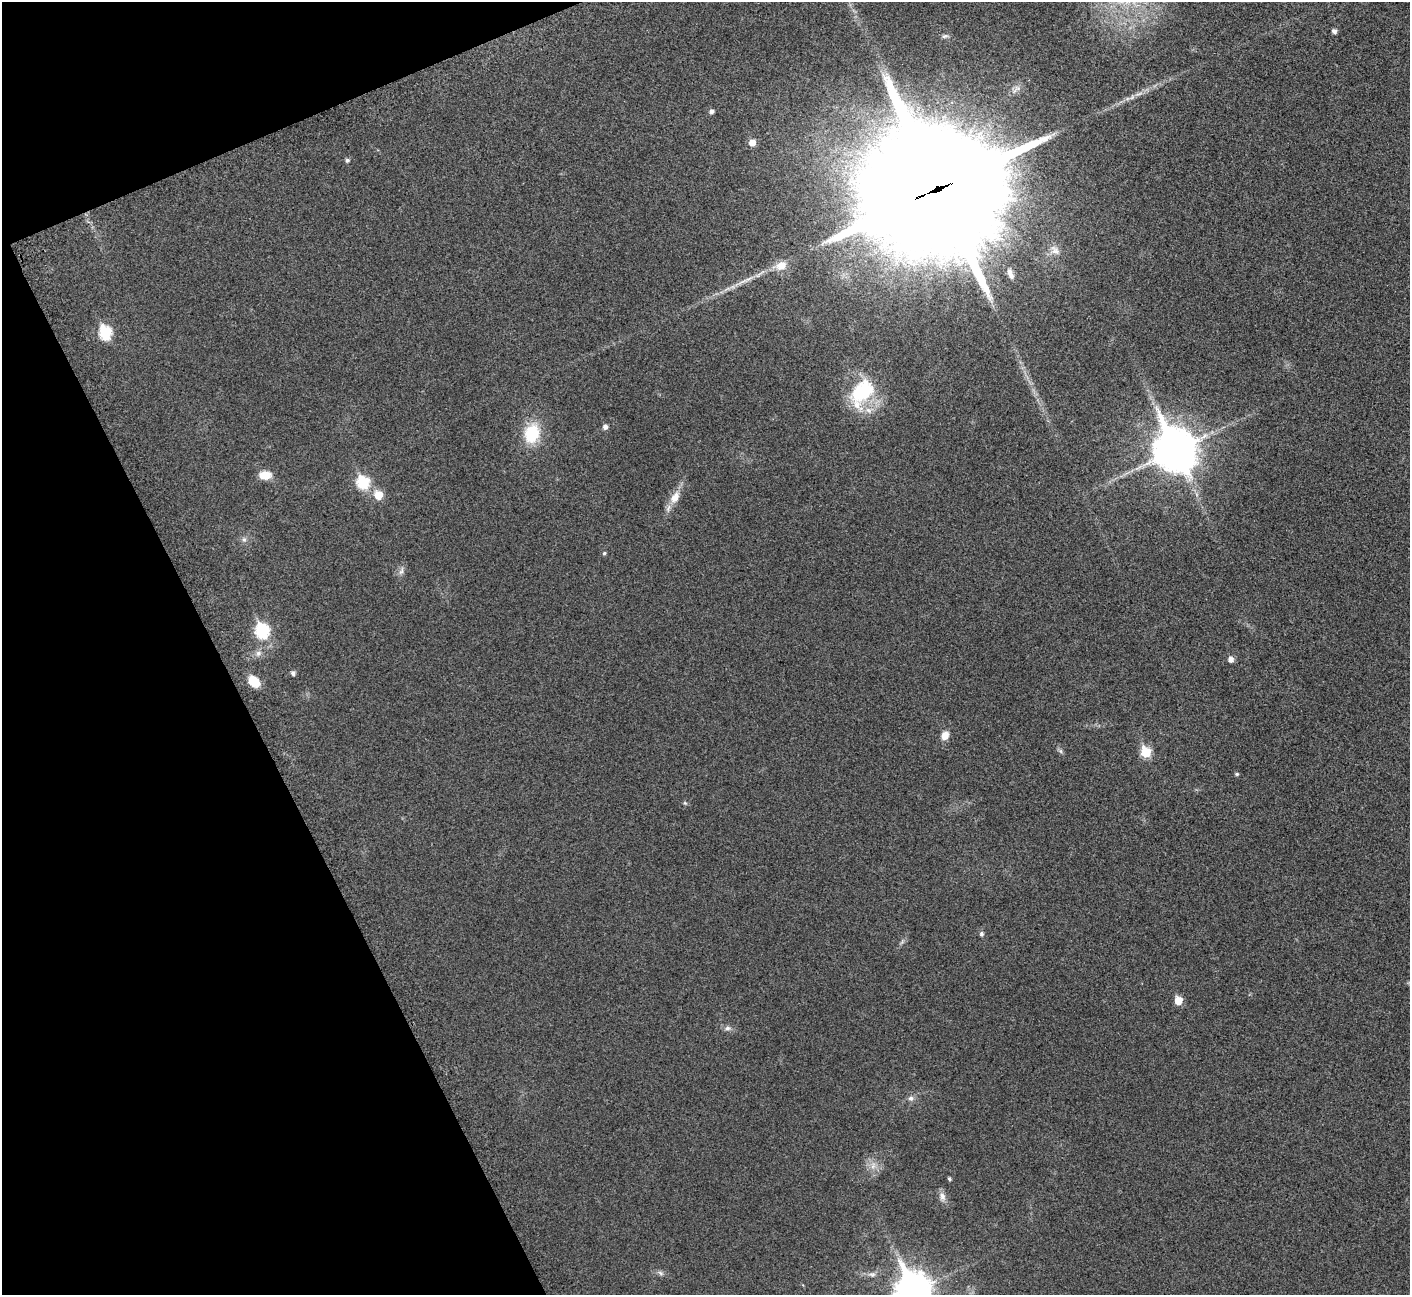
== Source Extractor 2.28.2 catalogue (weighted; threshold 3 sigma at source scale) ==
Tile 5 of 4 x 4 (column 1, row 2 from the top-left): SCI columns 92-1499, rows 2834-4126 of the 5816 x 5795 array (HDU 1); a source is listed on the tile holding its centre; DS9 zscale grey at full resolution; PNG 1412 x 1297 px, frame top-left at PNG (2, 2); no overlay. Shown black and unused: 20% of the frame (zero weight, under 3 of 5 exposures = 5% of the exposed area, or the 3 px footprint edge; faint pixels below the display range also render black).
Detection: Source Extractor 2.28.2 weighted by HDU 2 'WHT'; one run over the whole footprint, this tile lists its part. Background 0.0258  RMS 0.006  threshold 0.0271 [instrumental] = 3 sigma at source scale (4.5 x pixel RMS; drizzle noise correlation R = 1.50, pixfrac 1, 0.05/0.05 arcsec/px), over >= 5 px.
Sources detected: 47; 1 too faint to see at this stretch — not listed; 3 inside a brighter listed object's ellipse — not listed separately; the other 43 listed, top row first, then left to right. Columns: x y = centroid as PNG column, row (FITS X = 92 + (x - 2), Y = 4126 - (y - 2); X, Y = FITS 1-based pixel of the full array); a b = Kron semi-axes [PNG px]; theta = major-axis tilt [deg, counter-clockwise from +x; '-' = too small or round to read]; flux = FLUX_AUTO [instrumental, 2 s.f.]
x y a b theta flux
1334 31 4 4 - 2.3
945 36 10 5 6 1.5
1139 94 10 3 21 1.7
711 111 5 5 - 2
752 142 6 6 - 5.5
347 160 6 5 - 1.3
937 188 43 40 -2 25000
1055 250 15 11 -39 4.7
781 266 15 11 17 7.5
1010 274 16 7 -69 4.1
743 281 24 4 26 5.3
105 333 8 6 -79 52
862 391 38 26 48 37
605 427 6 6 - 2.1
532 433 21 16 75 24
1175 450 16 13 -63 1600
265 475 13 9 0 8
363 483 7 6 - 47
378 495 6 6 - 13
675 497 18 10 60 7.5
244 540 7 6 - 1.6
604 553 4 4 - 0.88
401 571 11 5 65 2.1
262 631 8 7 - 66
258 653 9 8 - 2.6
1231 659 5 5 - 3.4
293 673 5 5 - 1.8
254 682 10 7 -48 15
945 735 9 7 66 5.4
1060 751 6 6 - 1.2
1146 752 6 6 - 28
1237 774 5 4 - 0.94
685 803 6 5 - 0.82
981 934 7 6 - 1.2
1178 1001 6 5 - 11
728 1028 10 7 5 2.1
911 1098 9 7 -2 2.1
873 1166 13 7 84 3.8
949 1179 5 4 - 0.88
942 1196 13 8 -75 3.3
660 1273 9 6 -28 1.6
872 1274 9 7 -21 2
913 1291 13 11 -66 1100
Overlapping masked pixels (flux is a lower limit): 1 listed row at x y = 937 188
Isophote crosses this tile's border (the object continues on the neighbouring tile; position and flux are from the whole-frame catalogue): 1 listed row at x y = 913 1291